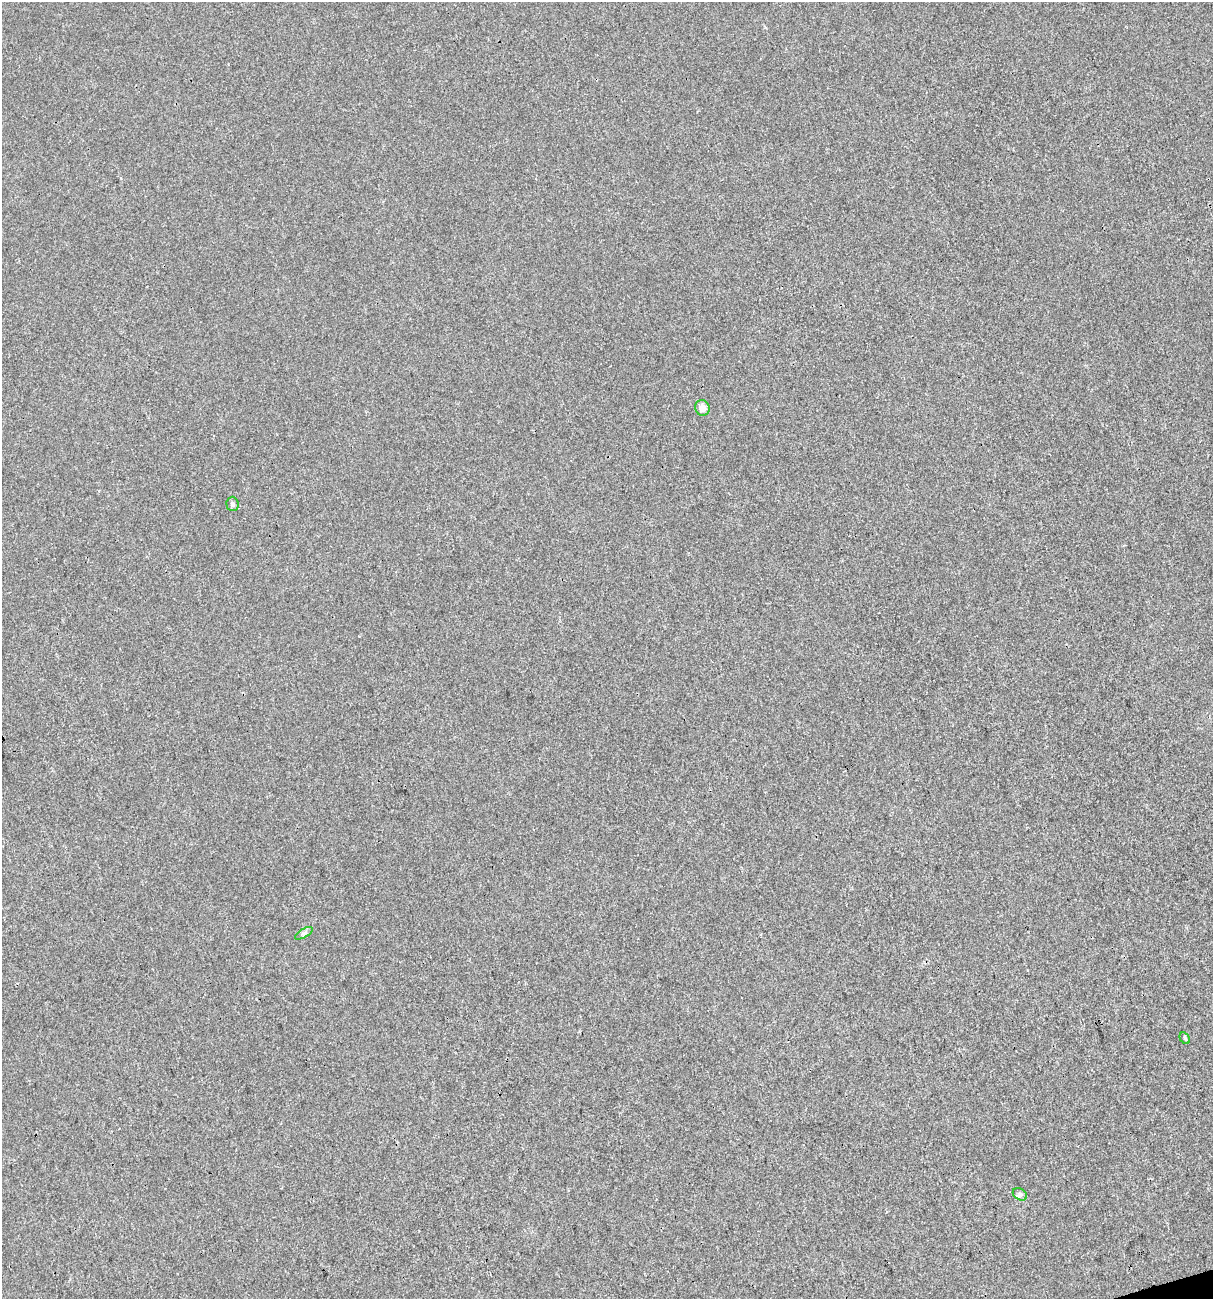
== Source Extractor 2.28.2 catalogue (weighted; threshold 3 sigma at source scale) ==
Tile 6 of 4 x 4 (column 2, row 2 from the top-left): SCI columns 1313-2523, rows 2597-3893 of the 4995 x 5192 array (HDU 1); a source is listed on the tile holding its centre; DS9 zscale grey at full resolution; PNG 1215 x 1301 px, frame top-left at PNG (2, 2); each listed source drawn as its Kron ellipse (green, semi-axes under 4 px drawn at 4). Shown black and unused: <1% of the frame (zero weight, under 3 of 4 exposures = <1% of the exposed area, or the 3 px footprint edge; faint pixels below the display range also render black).
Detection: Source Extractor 2.28.2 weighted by HDU 2 'WHT'; one run over the whole footprint, this tile lists its part. Background 0.00113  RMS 0.0028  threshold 0.0127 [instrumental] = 3 sigma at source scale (4.5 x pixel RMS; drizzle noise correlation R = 1.50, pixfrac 1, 0.0396/0.0396 arcsec/px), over >= 5 px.
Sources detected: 5; all 5 listed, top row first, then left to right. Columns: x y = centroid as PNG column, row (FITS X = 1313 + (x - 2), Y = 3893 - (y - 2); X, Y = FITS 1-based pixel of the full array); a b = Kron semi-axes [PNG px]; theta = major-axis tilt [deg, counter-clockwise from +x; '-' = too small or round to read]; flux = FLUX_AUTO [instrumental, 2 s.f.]
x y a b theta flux
702 408 8 7 - 2.1
232 504 7 6 - 0.65
304 933 10 4 30 0.7
1185 1038 6 4 -61 0.43
1020 1194 8 5 -31 0.69